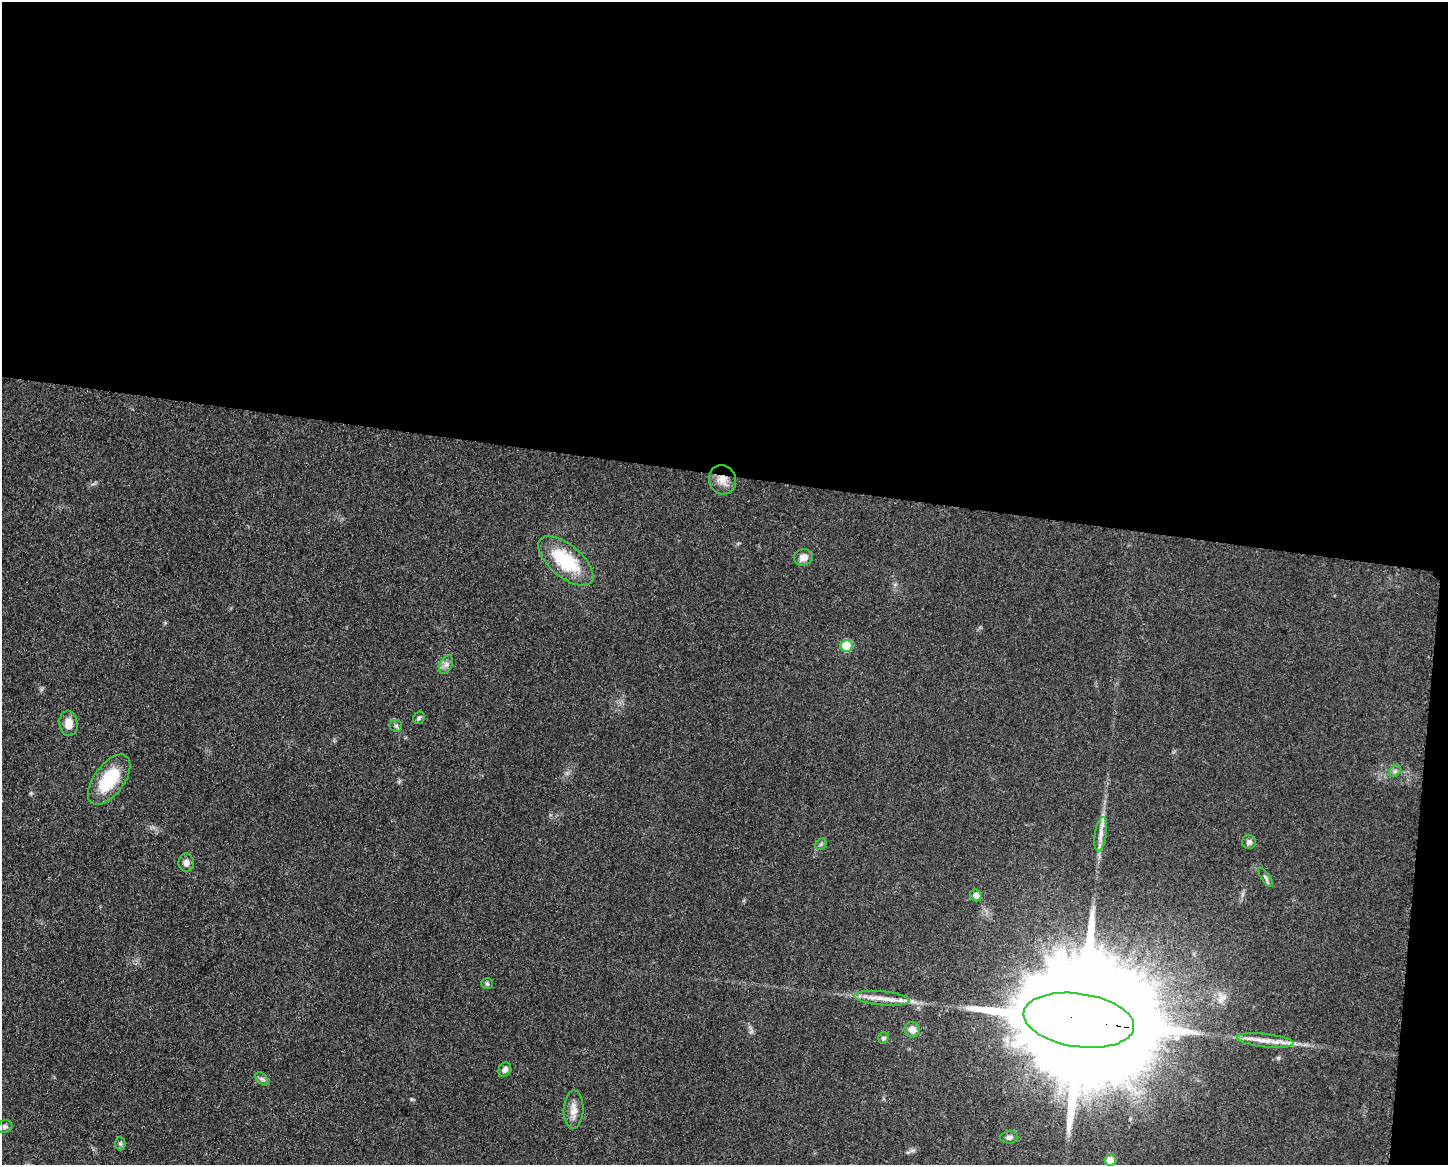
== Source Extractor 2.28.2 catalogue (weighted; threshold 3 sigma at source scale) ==
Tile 3 of 3 x 4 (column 3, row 1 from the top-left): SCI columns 3124-4569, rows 3491-4653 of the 4681 x 4654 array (HDU 1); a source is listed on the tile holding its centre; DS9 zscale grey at full resolution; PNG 1450 x 1167 px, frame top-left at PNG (2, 2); each listed source drawn as its Kron ellipse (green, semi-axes under 4 px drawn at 4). Shown black and unused: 42% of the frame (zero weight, under 3 of 5 exposures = <1% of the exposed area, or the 3 px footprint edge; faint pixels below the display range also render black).
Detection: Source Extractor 2.28.2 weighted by HDU 2 'WHT'; one run over the whole footprint, this tile lists its part. Background 0.0619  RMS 0.0058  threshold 0.0261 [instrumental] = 3 sigma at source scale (4.5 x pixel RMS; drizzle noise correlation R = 1.50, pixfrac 1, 0.05/0.05 arcsec/px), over >= 5 px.
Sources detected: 30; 1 inside a brighter listed object's ellipse — not listed separately; the other 29 listed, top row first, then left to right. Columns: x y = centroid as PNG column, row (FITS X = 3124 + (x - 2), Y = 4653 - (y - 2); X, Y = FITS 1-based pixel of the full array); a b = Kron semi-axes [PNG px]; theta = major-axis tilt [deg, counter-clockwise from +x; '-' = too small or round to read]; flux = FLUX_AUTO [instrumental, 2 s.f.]
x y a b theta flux
722 480 15 13 -65 6.2
803 557 9 8 - 3.8
566 561 33 16 -40 31
847 646 6 6 - 22
446 665 10 6 63 2.3
419 718 6 5 - 1.1
68 723 13 9 -82 6.2
396 726 6 6 - 1.3
1395 771 6 5 - 1.3
109 780 29 15 54 26
1101 834 17 6 81 4.2
1249 842 7 7 - 1.9
821 844 6 5 - 1
186 863 9 7 -89 2.5
1266 877 11 3 -54 1.3
976 895 6 6 - 3.9
487 984 6 5 - 0.88
882 998 28 7 -6 7.9
1079 1020 56 26 -8 42000
912 1030 8 7 - 4.8
883 1038 6 5 - 1.5
1265 1041 28 6 -6 7.6
505 1070 7 6 - 2.4
262 1079 8 5 -45 1.3
573 1110 19 10 88 6
5 1127 7 6 - 1.7
1009 1137 9 6 1 2.2
120 1143 7 5 -90 1.1
1110 1160 5 5 - 11
Overlapping masked pixels (flux is a lower limit): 2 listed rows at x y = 722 480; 1079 1020